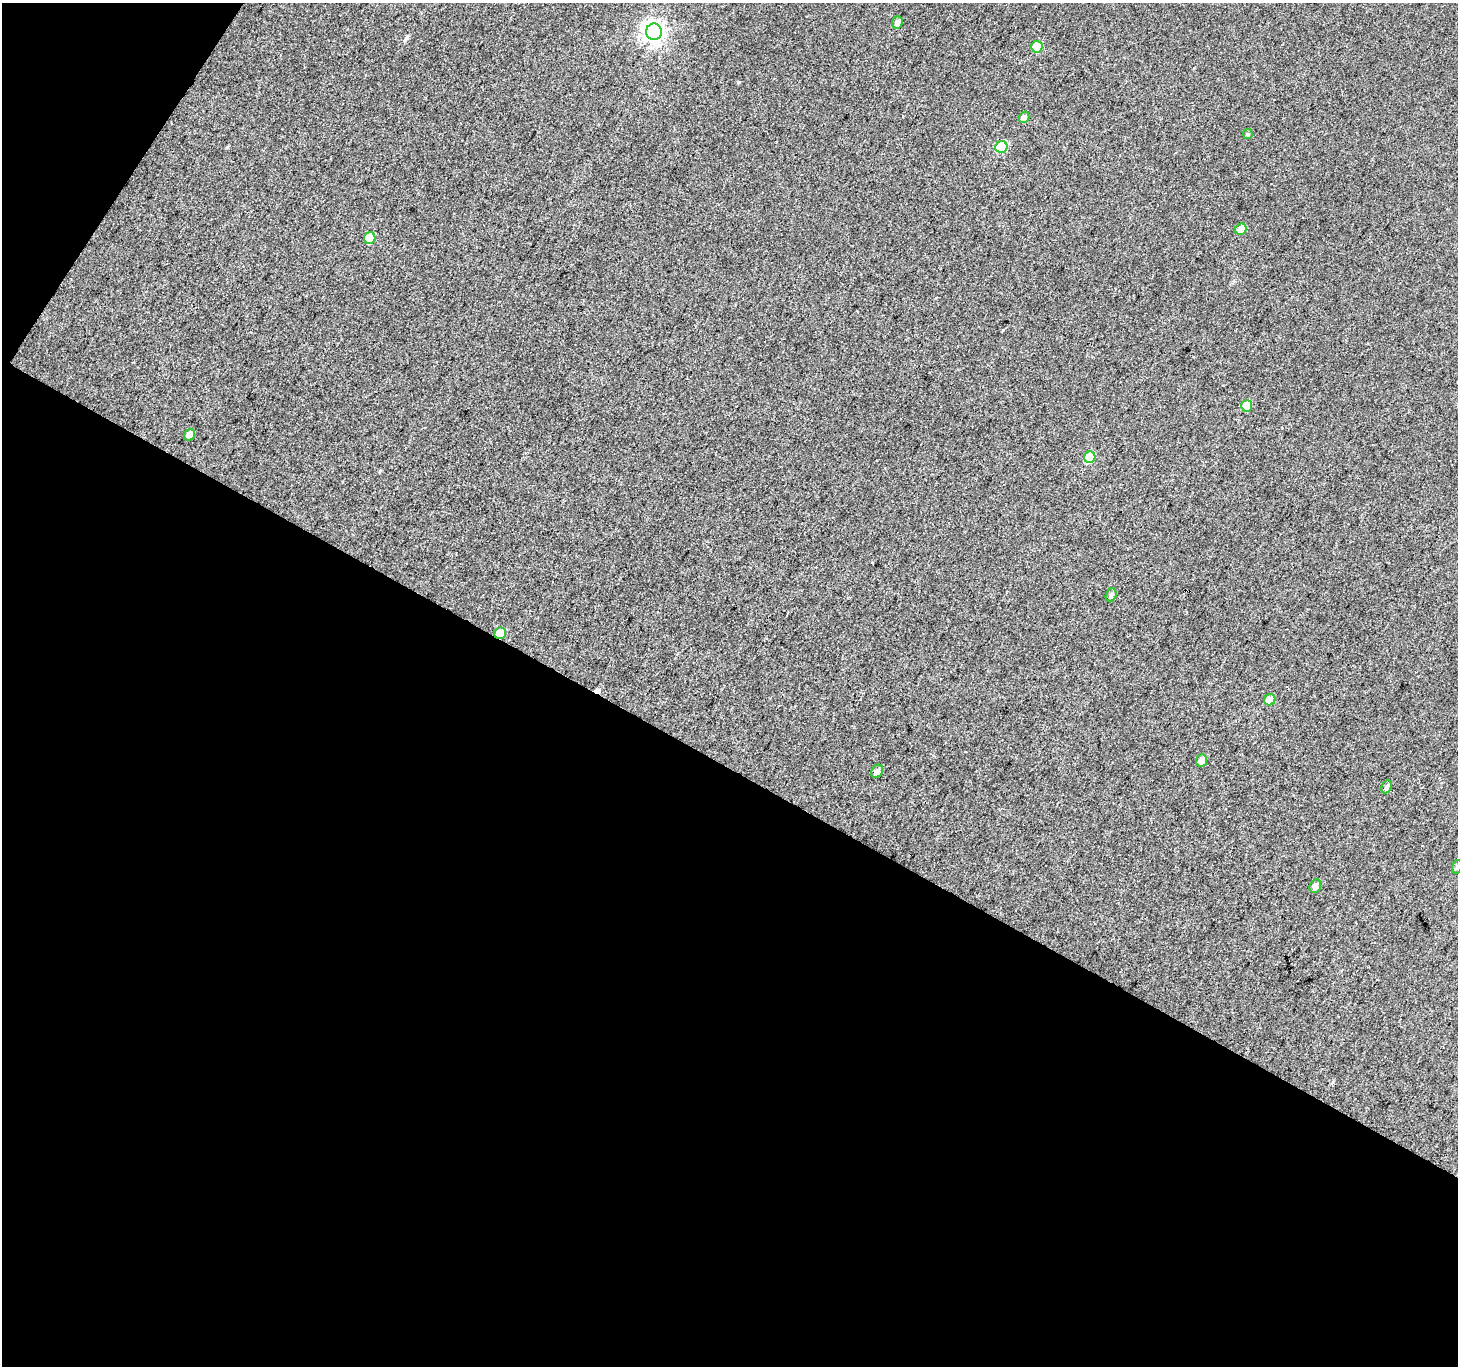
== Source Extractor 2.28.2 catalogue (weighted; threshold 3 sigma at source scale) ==
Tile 3 of 2 x 2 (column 1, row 2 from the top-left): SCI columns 3-1458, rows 120-1483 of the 2916 x 2950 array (HDU 1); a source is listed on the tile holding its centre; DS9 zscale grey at full resolution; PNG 1460 x 1368 px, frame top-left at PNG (2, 3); each listed source drawn as its Kron ellipse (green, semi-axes under 4 px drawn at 4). Shown black and unused: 46% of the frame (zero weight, under 3 of 4 exposures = <1% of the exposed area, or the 3 px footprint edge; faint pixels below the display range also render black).
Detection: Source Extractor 2.28.2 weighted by HDU 2 'WHT'; one run over the whole footprint, this tile lists its part. Background 0.0356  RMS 0.011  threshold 0.0494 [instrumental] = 3 sigma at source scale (4.5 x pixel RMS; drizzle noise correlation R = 1.50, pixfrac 1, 0.0396/0.0396 arcsec/px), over >= 5 px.
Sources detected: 20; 1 cosmic-ray / hot-pixel residue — neither listed nor drawn; the other 19 listed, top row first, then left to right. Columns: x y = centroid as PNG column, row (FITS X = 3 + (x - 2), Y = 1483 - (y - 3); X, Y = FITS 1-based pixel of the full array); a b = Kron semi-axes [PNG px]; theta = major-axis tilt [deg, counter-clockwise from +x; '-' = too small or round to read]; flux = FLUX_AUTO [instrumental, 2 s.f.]
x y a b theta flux
897 23 6 5 - 4
654 32 8 8 - 630
1037 47 6 5 - 21
1024 117 6 5 - 4.7
1248 134 5 5 - 1.3
1001 147 6 6 - 64
1241 229 6 5 - 11
370 238 6 5 - 30
1247 406 6 5 - 21
190 435 6 5 - 7
1090 457 6 5 - 36
1111 595 7 5 70 2.2
500 633 6 5 - 16
1270 700 6 5 - 13
1201 760 6 5 - 6.6
877 771 7 5 54 4.5
1387 787 7 5 62 3.5
1457 867 7 5 78 2.6
1315 886 7 5 64 3.9
Overlapping masked pixels (flux is a lower limit): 1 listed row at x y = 500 633
Isophote crosses this tile's border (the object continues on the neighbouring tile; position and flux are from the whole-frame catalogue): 1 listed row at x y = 1457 867
Unlisted compact peaks at least as high as the median listed source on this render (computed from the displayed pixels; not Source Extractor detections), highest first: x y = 739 82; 227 147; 406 38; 1003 330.